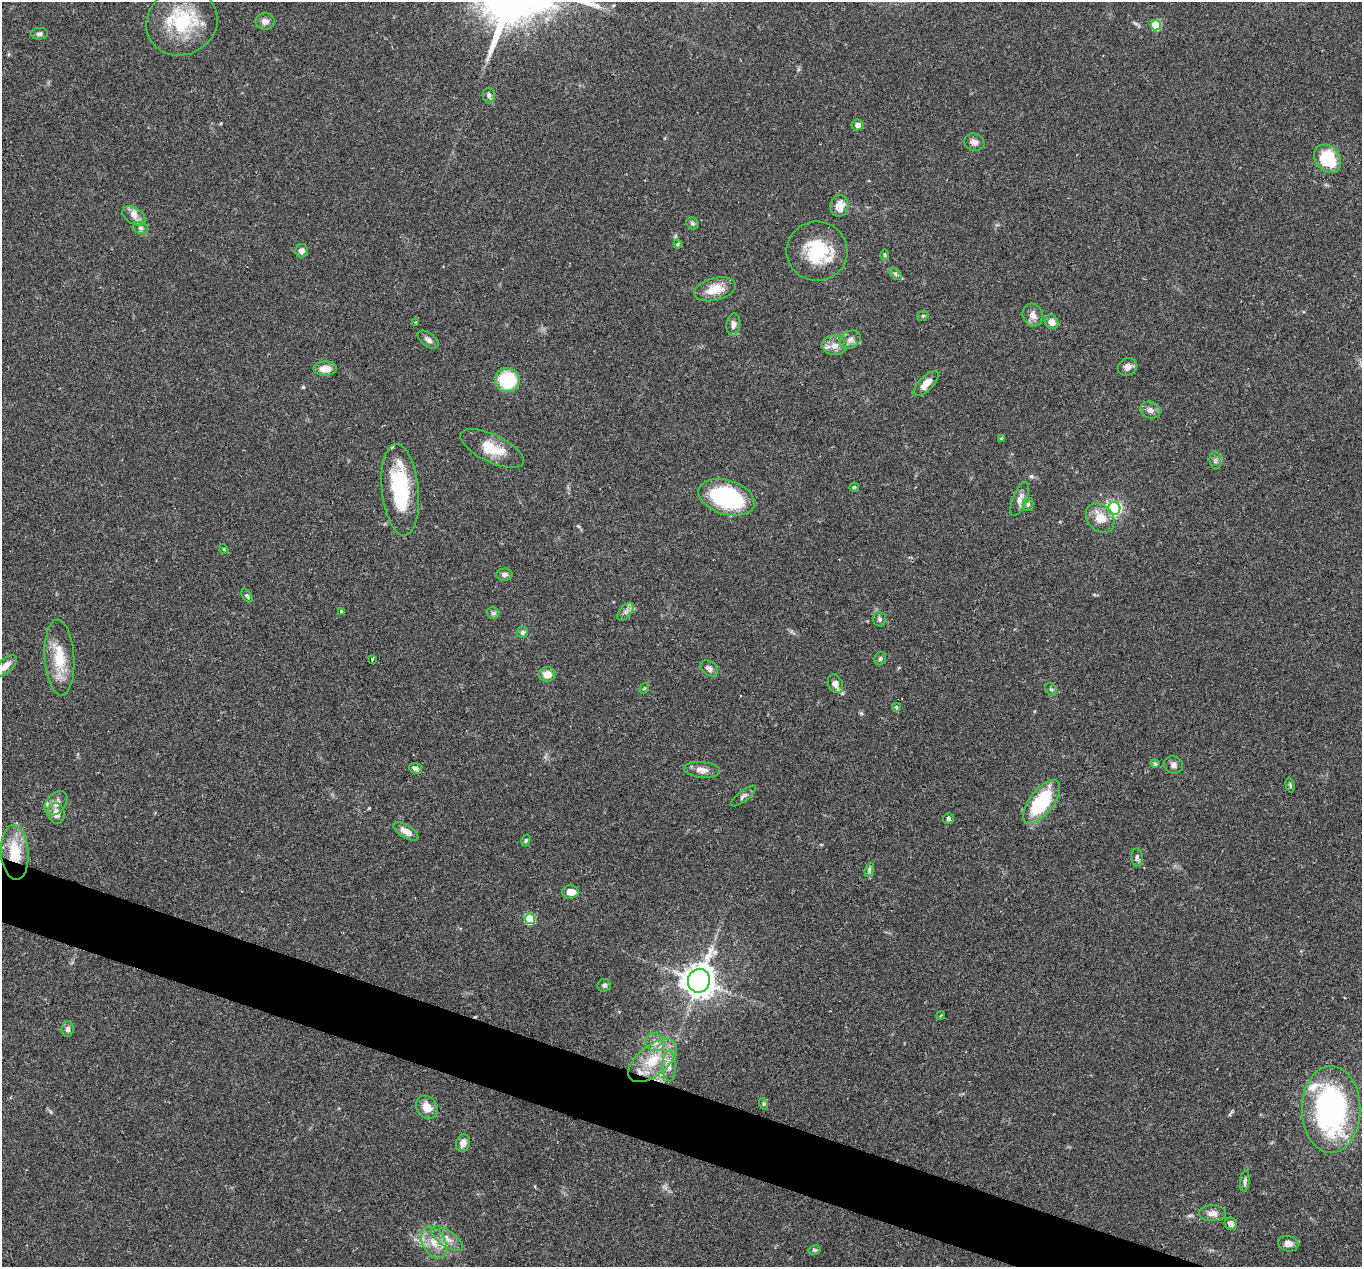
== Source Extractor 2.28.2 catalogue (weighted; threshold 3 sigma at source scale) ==
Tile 6 of 4 x 4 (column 2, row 2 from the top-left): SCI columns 1364-2723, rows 2795-4059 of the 5444 x 5458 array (HDU 1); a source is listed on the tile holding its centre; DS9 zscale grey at full resolution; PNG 1364 x 1269 px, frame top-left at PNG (2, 2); each listed source drawn as its Kron ellipse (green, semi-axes under 4 px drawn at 4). Shown black and unused: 4% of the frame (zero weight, under 2 of 3 exposures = <1% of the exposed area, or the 3 px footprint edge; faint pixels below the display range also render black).
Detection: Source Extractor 2.28.2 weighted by HDU 2 'WHT'; one run over the whole footprint, this tile lists its part. Background 0.0311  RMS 0.0038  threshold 0.0171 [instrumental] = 3 sigma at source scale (4.5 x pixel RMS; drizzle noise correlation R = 1.50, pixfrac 1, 0.05/0.05 arcsec/px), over >= 5 px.
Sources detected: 98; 4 inside a brighter listed object's ellipse — not listed separately; the other 94 listed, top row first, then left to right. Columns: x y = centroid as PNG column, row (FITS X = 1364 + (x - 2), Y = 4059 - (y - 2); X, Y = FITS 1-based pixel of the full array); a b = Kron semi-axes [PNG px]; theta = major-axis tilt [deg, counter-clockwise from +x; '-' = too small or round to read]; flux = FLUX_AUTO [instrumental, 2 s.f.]
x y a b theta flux
265 21 9 8 - 2.2
182 22 36 32 24 26
1156 25 5 5 - 20
40 34 8 6 5 1.1
489 95 7 6 - 1.2
858 125 6 5 - 1.7
974 142 10 8 -16 2
1328 159 15 12 -50 17
839 206 11 9 82 4.7
134 216 13 8 -32 2.6
692 223 6 5 - 0.84
140 228 8 6 -19 0.97
678 244 4 4 - 0.45
302 251 6 6 - 2
817 251 30 29 - 19
885 255 6 4 -89 0.47
895 274 7 4 -45 0.8
715 289 21 11 14 7.1
1033 315 12 10 -64 2.7
923 316 6 4 40 0.52
1052 322 7 6 - 3.2
416 323 3 3 - 0.92
733 325 11 7 82 1.8
428 340 12 6 -37 1.6
850 340 11 8 29 2.1
835 345 12 9 -5 3.4
1127 367 10 8 26 2
325 369 12 7 1 3.7
507 380 12 12 - 19
926 383 16 7 45 3.9
1150 410 10 8 -23 1.9
1001 439 4 3 - 1.1
492 448 34 13 -25 9.6
1215 460 9 5 -85 1.1
854 487 4 4 - 0.42
400 490 46 18 -84 28
726 497 29 17 -16 43
1020 499 18 7 69 2.3
1028 504 6 5 - 0.74
1114 508 6 6 - 83
1100 518 16 12 -50 6
224 549 5 3 - 0.3
505 575 8 6 2 1.3
247 596 7 4 -57 0.76
341 611 4 3 - 0.47
626 612 10 6 49 1.6
493 613 6 6 - 0.86
879 619 7 6 - 1.1
523 632 5 5 - 0.91
59 658 38 15 -86 12
880 659 7 5 59 0.79
372 660 4 3 - 1.4
6 666 13 7 46 3
709 668 10 7 -34 1.6
547 674 8 7 - 3.7
835 684 9 7 -66 2.3
644 688 5 4 - 0.39
1051 689 6 5 - 0.68
896 707 5 5 - 0.51
1155 764 4 4 - 1
1173 765 10 8 -17 1.6
415 768 6 5 - 1.5
702 770 18 8 -5 3.3
1290 785 7 4 -76 0.58
743 796 15 5 38 1.3
1042 802 26 12 53 27
56 803 14 9 50 2.8
56 813 10 8 -79 3.3
948 818 5 5 - 0.73
406 831 14 6 -32 3.1
526 840 6 4 74 0.59
15 853 27 14 -86 14
1137 857 9 6 90 1.2
869 870 7 4 73 0.8
570 892 8 6 3 3.5
530 919 5 5 - 22
699 981 12 11 - 500
604 985 7 6 - 0.91
941 1015 4 3 - 0.38
68 1029 8 6 83 1.3
655 1042 10 9 - 2.3
652 1061 29 15 39 12
669 1066 15 6 -89 2.5
764 1104 6 4 -72 0.56
427 1107 12 10 -53 4.4
1331 1109 43 29 -90 90
463 1143 9 7 70 2.7
1245 1181 11 4 84 1.1
1213 1213 13 8 0 2.5
1231 1224 6 6 - 2.4
447 1238 18 8 -34 3.5
434 1242 17 11 -60 5.5
1288 1244 10 7 -16 2.2
814 1250 6 4 12 0.68
Overlapping masked pixels (flux is a lower limit): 1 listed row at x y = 15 853